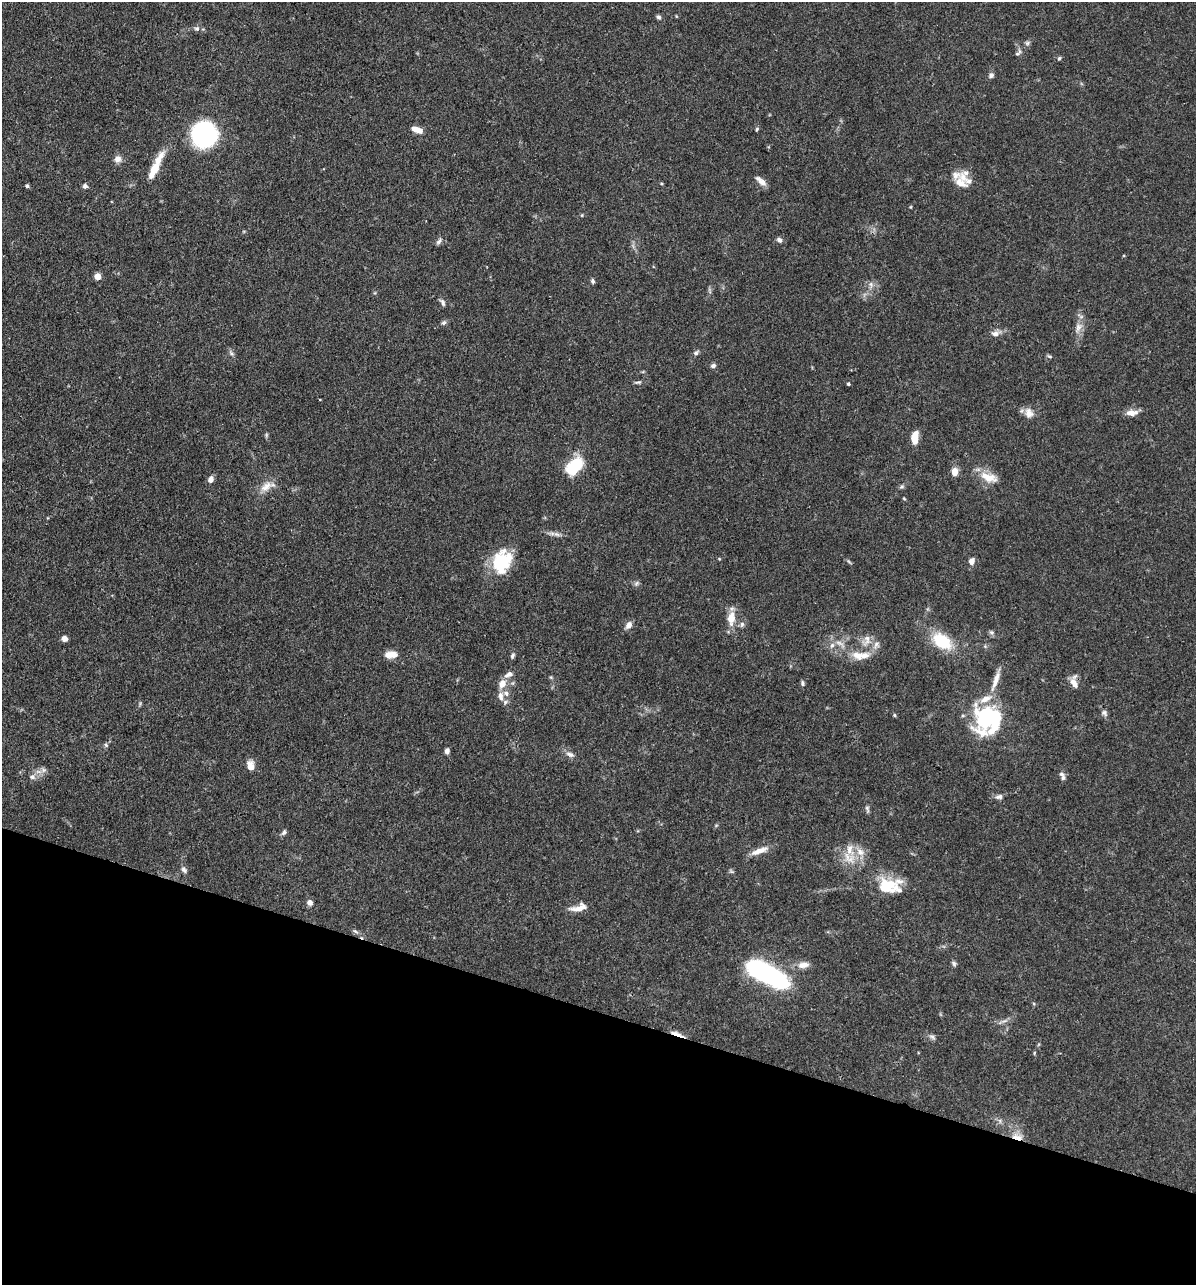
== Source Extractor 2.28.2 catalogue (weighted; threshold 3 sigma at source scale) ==
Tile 15 of 4 x 4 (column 3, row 4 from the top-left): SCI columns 2640-3833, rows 2-1284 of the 5155 x 5135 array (HDU 1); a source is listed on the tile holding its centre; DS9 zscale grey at full resolution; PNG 1198 x 1287 px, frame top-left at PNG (2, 2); no overlay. Shown black and unused: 21% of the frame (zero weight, under 3 of 4 exposures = <1% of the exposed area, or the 3 px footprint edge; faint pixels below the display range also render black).
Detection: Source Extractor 2.28.2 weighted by HDU 2 'WHT'; one run over the whole footprint, this tile lists its part. Background 0.102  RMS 0.0038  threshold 0.0169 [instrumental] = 3 sigma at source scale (4.5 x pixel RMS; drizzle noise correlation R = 1.50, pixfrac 1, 0.05/0.05 arcsec/px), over >= 5 px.
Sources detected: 113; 1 too faint to see at this stretch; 2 inside a brighter object's white glare — not listed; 12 inside a brighter listed object's ellipse — not listed separately; the other 98 listed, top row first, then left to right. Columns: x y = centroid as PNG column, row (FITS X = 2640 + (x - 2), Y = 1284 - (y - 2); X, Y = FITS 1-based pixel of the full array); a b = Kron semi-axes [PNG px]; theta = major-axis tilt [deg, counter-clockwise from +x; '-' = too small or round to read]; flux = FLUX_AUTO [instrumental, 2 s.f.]
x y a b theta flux
676 16 5 3 - 0.28
659 17 6 5 - 0.87
197 28 7 6 - 1.1
1027 43 7 6 - 0.85
1018 52 12 5 47 1
1059 58 5 4 - 0.52
991 75 7 6 - 1
757 129 5 3 - 0.49
417 130 11 5 -19 4.4
204 134 18 17 - 59
118 159 10 9 - 2
154 170 21 8 64 7.1
964 176 20 12 69 4.4
761 181 14 6 -42 2.5
27 186 5 4 - 0.65
85 186 6 6 - 0.96
910 207 5 3 - 0.32
582 215 5 4 - 0.38
779 240 7 5 -46 1.2
439 241 10 6 46 1.2
97 276 5 4 - 6.8
593 281 7 6 - 0.78
871 284 8 6 -70 1.3
443 303 11 5 -66 1
444 323 7 5 3 0.81
1078 327 12 8 89 2.5
995 333 13 7 7 2.1
231 353 9 4 -45 0.91
696 353 8 6 36 0.92
1049 356 8 3 -29 0.54
713 366 6 5 - 1.2
638 382 10 5 6 0.83
848 384 4 4 - 0.56
320 399 3 2 - 0.3
1029 413 15 11 -64 3
1132 413 14 7 2 3.3
915 438 12 6 86 6.1
574 466 18 10 47 19
955 472 7 6 - 4.2
989 477 26 11 -18 6
211 479 7 6 - 2
266 486 21 10 34 4.2
902 487 7 5 42 0.72
904 499 5 3 - 0.37
556 534 12 6 -14 1.6
972 561 9 7 73 1.9
502 562 26 21 63 18
849 562 8 3 -45 0.52
636 583 8 6 22 0.87
731 618 18 9 85 5.5
742 624 8 6 75 1
629 625 9 6 58 2.3
992 632 7 6 - 0.87
65 639 5 5 - 2
866 640 18 10 65 3.5
942 641 25 16 -35 15
840 643 18 6 -36 2.7
832 645 8 6 73 1.5
876 645 13 8 63 2.3
393 654 11 8 23 2.7
512 656 9 5 66 0.85
864 656 19 11 16 4.8
509 674 13 8 20 2.1
551 677 5 4 - 0.43
996 680 33 7 71 4.7
1074 682 16 8 -82 3.1
802 683 7 5 -80 0.79
502 684 10 8 65 3.7
501 696 13 7 -83 2.5
1104 713 10 7 -42 1.1
894 715 5 4 - 0.45
986 715 12 9 55 79
106 745 7 4 -64 0.62
447 751 7 5 78 1.2
570 754 13 6 -19 1.7
250 765 12 8 -82 3.2
43 770 8 7 - 1.4
1061 774 8 6 -22 1
32 777 8 7 - 1.5
999 797 10 6 13 1.3
867 809 10 5 -72 0.85
284 832 8 6 51 0.93
759 851 23 7 20 3.8
849 858 21 14 -43 6.7
184 870 10 6 -46 1.2
731 871 7 4 -37 0.56
887 886 31 19 12 12
310 903 7 6 - 1.7
579 908 19 8 14 4
355 931 9 4 -35 0.78
954 963 8 5 -53 0.81
803 965 16 9 6 3.1
768 975 38 15 -28 65
1004 1021 12 3 15 1.1
677 1034 21 4 -20 2.5
932 1037 10 5 -25 1.1
1000 1121 7 4 -72 0.77
1017 1137 17 8 -12 3.5
Overlapping masked pixels (flux is a lower limit): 2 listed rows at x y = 677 1034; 1017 1137